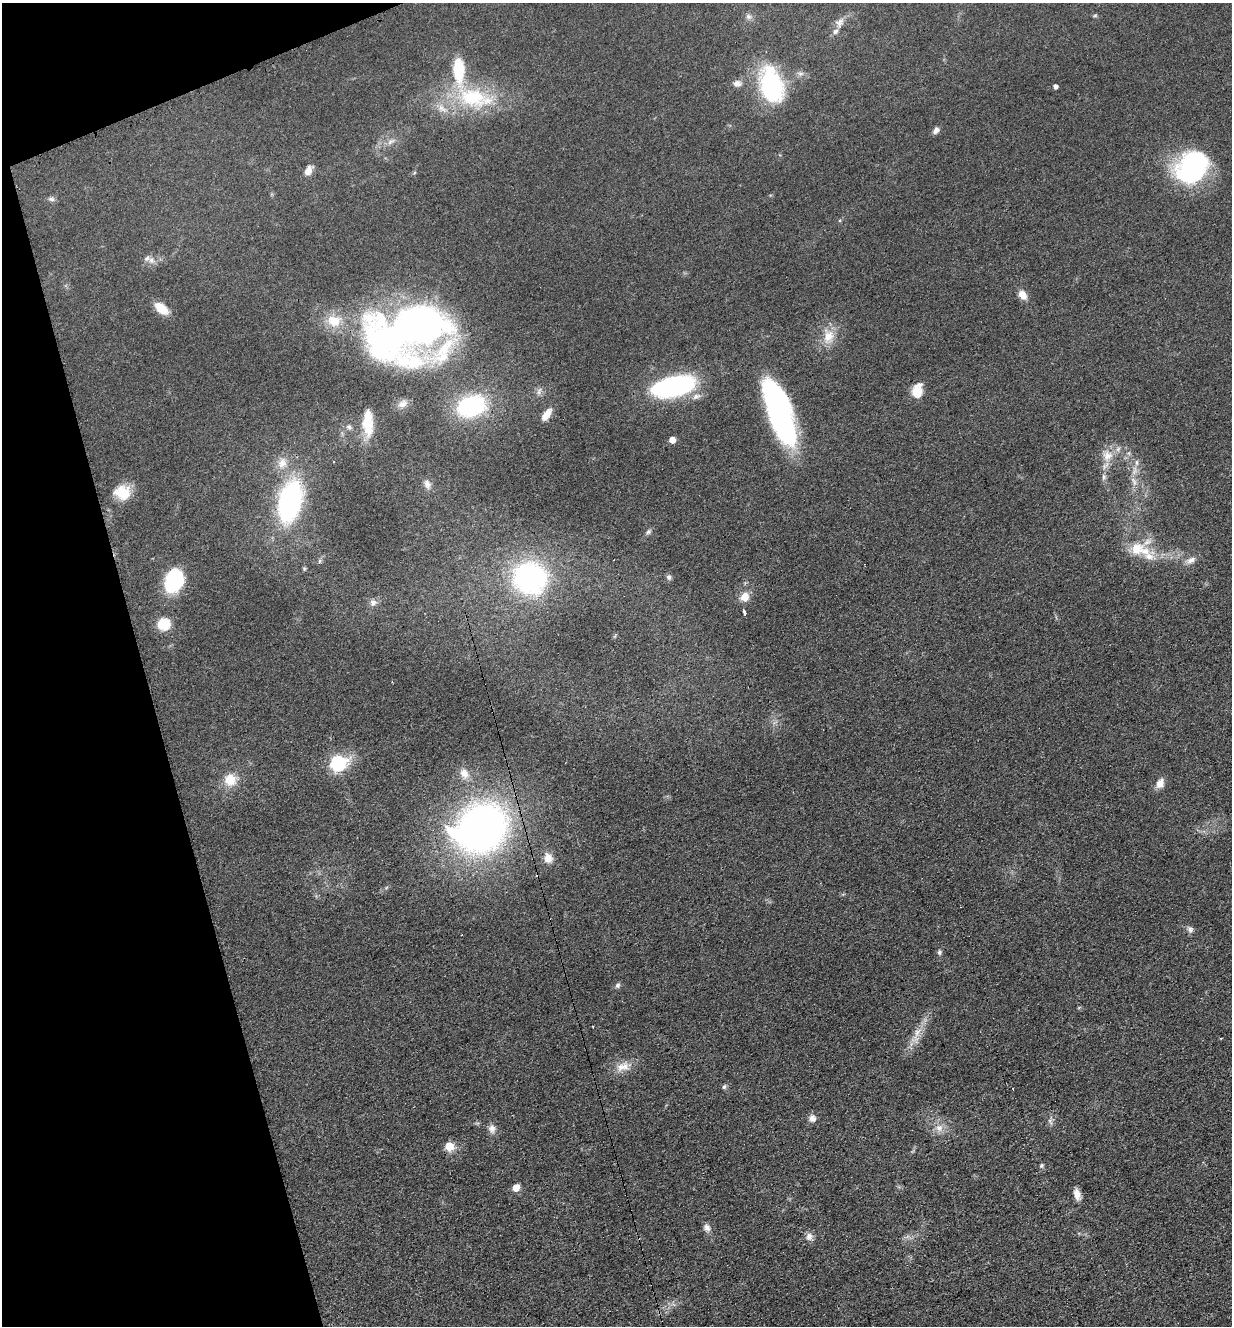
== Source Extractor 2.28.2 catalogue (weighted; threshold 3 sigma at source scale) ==
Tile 5 of 4 x 4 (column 1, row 2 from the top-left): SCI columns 304-1533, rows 2745-4068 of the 5402 x 5487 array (HDU 1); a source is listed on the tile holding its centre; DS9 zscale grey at full resolution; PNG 1234 x 1328 px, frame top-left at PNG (2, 3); no overlay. Shown black and unused: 14% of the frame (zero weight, under 3 of 4 exposures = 7% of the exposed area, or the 3 px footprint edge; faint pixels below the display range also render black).
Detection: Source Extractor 2.28.2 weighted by HDU 2 'WHT'; one run over the whole footprint, this tile lists its part. Background 0.0607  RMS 0.0072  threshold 0.0322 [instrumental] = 3 sigma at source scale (4.5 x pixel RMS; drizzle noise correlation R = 1.50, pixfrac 1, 0.05/0.05 arcsec/px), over >= 5 px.
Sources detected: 84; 2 inside a brighter object's white glare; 2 cosmic-ray / hot-pixel residue — not listed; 6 inside a brighter listed object's ellipse — not listed separately; the other 74 listed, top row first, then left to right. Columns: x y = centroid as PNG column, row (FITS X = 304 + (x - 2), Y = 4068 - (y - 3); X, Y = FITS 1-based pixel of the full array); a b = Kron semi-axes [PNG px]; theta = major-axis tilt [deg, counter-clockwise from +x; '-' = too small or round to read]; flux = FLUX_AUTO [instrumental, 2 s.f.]
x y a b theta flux
1095 16 6 4 1 0.97
748 17 8 7 - 2.3
840 22 14 8 53 4.5
459 70 27 11 -88 33
737 83 11 9 4 3.7
771 85 33 20 -76 87
1055 86 4 4 - 2.8
473 98 50 26 -12 59
936 130 9 6 59 2.8
391 141 13 6 32 3.5
1192 168 32 26 52 110
308 171 11 7 58 6.6
51 199 9 6 -2 2
151 260 10 7 -36 3.4
1023 295 12 8 -54 6.1
161 308 16 9 -40 12
334 321 21 16 -5 16
416 325 74 45 9 360
828 336 21 15 87 13
673 386 38 17 14 140
539 391 11 5 70 2.4
917 391 15 9 79 13
696 396 13 7 21 4
402 404 14 9 25 5
471 406 24 17 17 83
780 413 62 20 -71 170
546 414 16 7 54 7.4
368 422 29 11 -87 20
349 427 8 6 -37 2.1
672 440 5 5 - 8.9
1107 456 16 15 - 11
333 462 3 2 - 1.3
1136 462 8 5 -84 2.2
282 463 17 12 65 8.8
1104 477 6 6 - 1.7
1134 481 14 6 -63 4
427 484 12 8 -72 3.7
122 492 20 17 -10 16
290 501 40 21 76 130
648 532 9 5 38 1.7
1137 549 20 17 32 18
1191 560 14 8 31 4.3
319 561 6 4 88 1.2
669 577 7 7 - 1.8
530 578 26 24 -16 160
174 580 17 13 76 73
745 597 10 9 - 7.6
373 602 9 7 18 3.3
744 612 5 3 - 4.1
163 624 6 6 - 52
338 763 7 6 - 160
464 774 15 11 -65 6.6
230 780 13 12 - 13
1160 783 12 8 60 5.8
482 828 41 35 42 380
548 858 14 11 -78 6.7
1190 929 9 7 -60 2.6
939 952 7 5 -82 1.5
618 985 7 6 - 1.8
917 1033 14 8 66 6.6
1221 1038 4 2 - 0.55
621 1067 13 11 67 7.2
724 1087 7 5 73 1.3
1013 1089 2 2 - 0.57
812 1118 10 8 -73 3.9
1050 1121 10 4 -61 1.6
939 1128 10 9 - 5.1
492 1129 11 9 -84 3.9
449 1146 5 5 - 22
1041 1165 5 5 - 1.2
516 1188 6 5 - 9.9
1077 1194 13 7 -77 5.2
707 1228 11 8 -48 3.4
809 1236 10 9 - 3.9